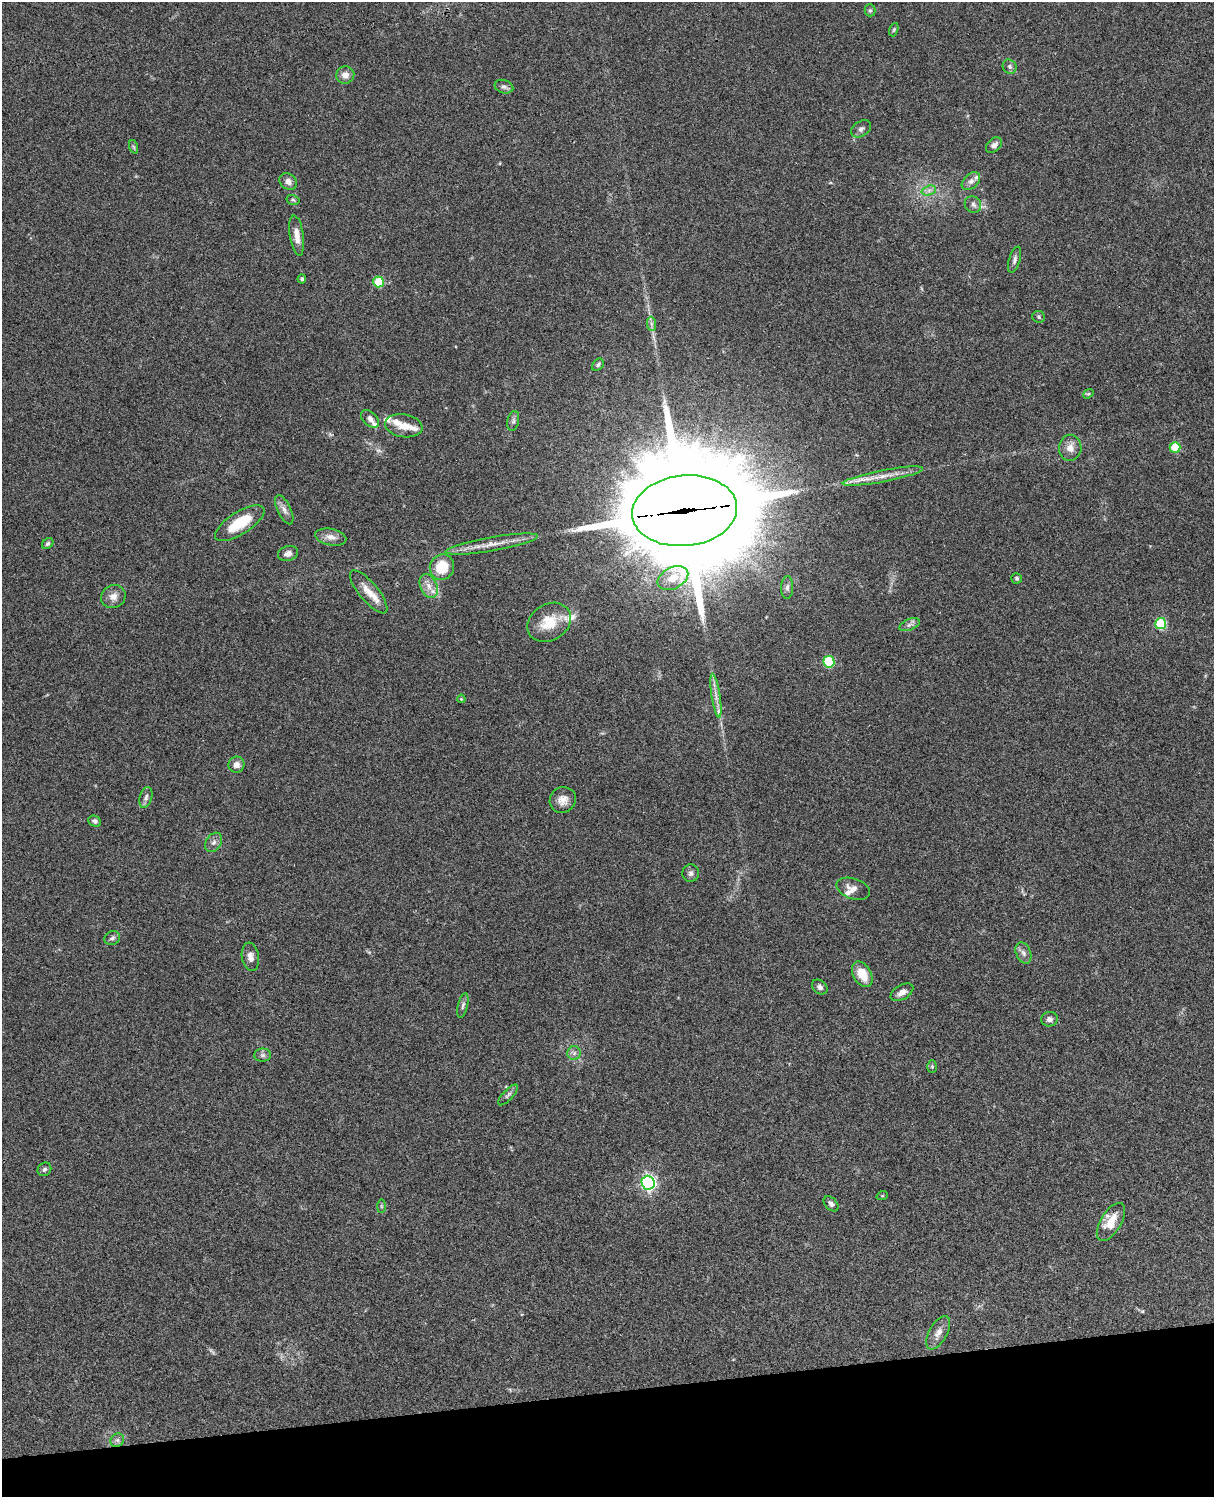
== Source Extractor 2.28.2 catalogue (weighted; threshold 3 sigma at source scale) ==
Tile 10 of 4 x 3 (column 2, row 3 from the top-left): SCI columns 1334-2545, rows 278-1772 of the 5088 x 4927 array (HDU 1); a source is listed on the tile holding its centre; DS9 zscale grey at full resolution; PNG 1216 x 1499 px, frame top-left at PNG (2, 2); each listed source drawn as its Kron ellipse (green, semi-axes under 4 px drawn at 4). Shown black and unused: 7% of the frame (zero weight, under 3 of 4 exposures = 6% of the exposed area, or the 3 px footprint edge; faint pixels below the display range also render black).
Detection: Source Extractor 2.28.2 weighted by HDU 2 'WHT'; one run over the whole footprint, this tile lists its part. Background 0.0838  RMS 0.006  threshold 0.0269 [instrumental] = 3 sigma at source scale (4.5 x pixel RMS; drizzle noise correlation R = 1.50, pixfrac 1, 0.05/0.05 arcsec/px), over >= 5 px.
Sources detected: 84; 1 too faint to see at this stretch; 1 inside a brighter object's white glare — neither listed nor drawn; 8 inside a brighter listed object's ellipse — not listed separately; the other 74 listed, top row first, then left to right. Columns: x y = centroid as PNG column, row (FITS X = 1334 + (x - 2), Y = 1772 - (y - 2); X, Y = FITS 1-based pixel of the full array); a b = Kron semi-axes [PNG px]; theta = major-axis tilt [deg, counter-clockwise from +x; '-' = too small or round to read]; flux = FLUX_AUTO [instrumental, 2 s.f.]
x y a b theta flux
870 10 6 5 - 1
894 30 7 4 70 0.88
1010 67 7 6 - 1.5
345 75 9 8 - 4.2
504 87 9 6 -17 1.8
861 129 11 7 32 2.1
994 145 9 6 40 2.9
134 147 7 4 -70 0.96
971 181 10 7 43 2.6
288 182 9 7 -39 3.2
929 190 7 4 19 1.9
293 200 6 5 - 0.93
973 204 9 7 -48 2.2
297 236 20 7 -81 5.4
1015 260 13 5 74 2
302 279 4 3 - 1.2
378 282 5 5 - 24
1039 317 6 6 - 1
651 324 7 4 -88 1.4
598 365 7 5 48 1.2
1088 394 6 4 40 0.79
370 419 11 6 -44 3.1
513 421 10 5 78 1.7
404 426 19 11 -10 7.4
1175 447 5 5 - 20
1070 448 13 11 83 5.1
883 476 41 6 11 8.9
284 510 16 6 -64 3.3
685 511 53 35 6 20000
240 523 28 11 32 21
331 537 16 8 -11 4.2
48 543 6 5 - 1.2
492 544 47 7 10 9.5
288 554 10 7 17 2.6
442 567 13 12 - 17
673 578 16 10 27 7.1
1017 578 5 5 - 0.97
429 586 12 8 -65 5
787 587 11 6 88 2
369 592 27 9 -50 8.6
113 597 12 11 - 4.5
549 622 23 18 32 16
1161 624 5 5 - 38
909 625 11 5 22 2
829 662 6 5 - 34
716 696 22 4 -81 4.2
461 699 4 3 - 0.57
236 765 8 8 - 3.6
146 798 11 6 73 2.1
563 800 13 12 - 5.1
95 821 6 5 - 1.5
214 842 10 7 57 2.5
691 873 9 8 - 2
853 889 17 10 -18 4.3
112 938 8 6 27 1.6
1023 953 11 7 -67 2.7
250 957 14 8 -81 3.8
862 974 14 9 -60 11
820 987 8 6 -39 2
902 992 12 7 31 3.8
463 1005 12 5 76 1.7
1049 1019 8 7 - 2.3
574 1053 7 7 - 1.9
263 1055 8 6 0 1.6
932 1067 6 5 - 0.94
508 1095 13 5 48 1.7
44 1169 7 6 - 1.3
648 1183 7 6 - 140
882 1196 6 3 18 0.53
831 1204 9 6 -47 2
381 1206 7 4 90 0.93
1111 1222 21 10 58 11
938 1333 18 9 61 5
117 1440 7 6 - 1.8
Overlapping masked pixels (flux is a lower limit): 1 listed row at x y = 685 511